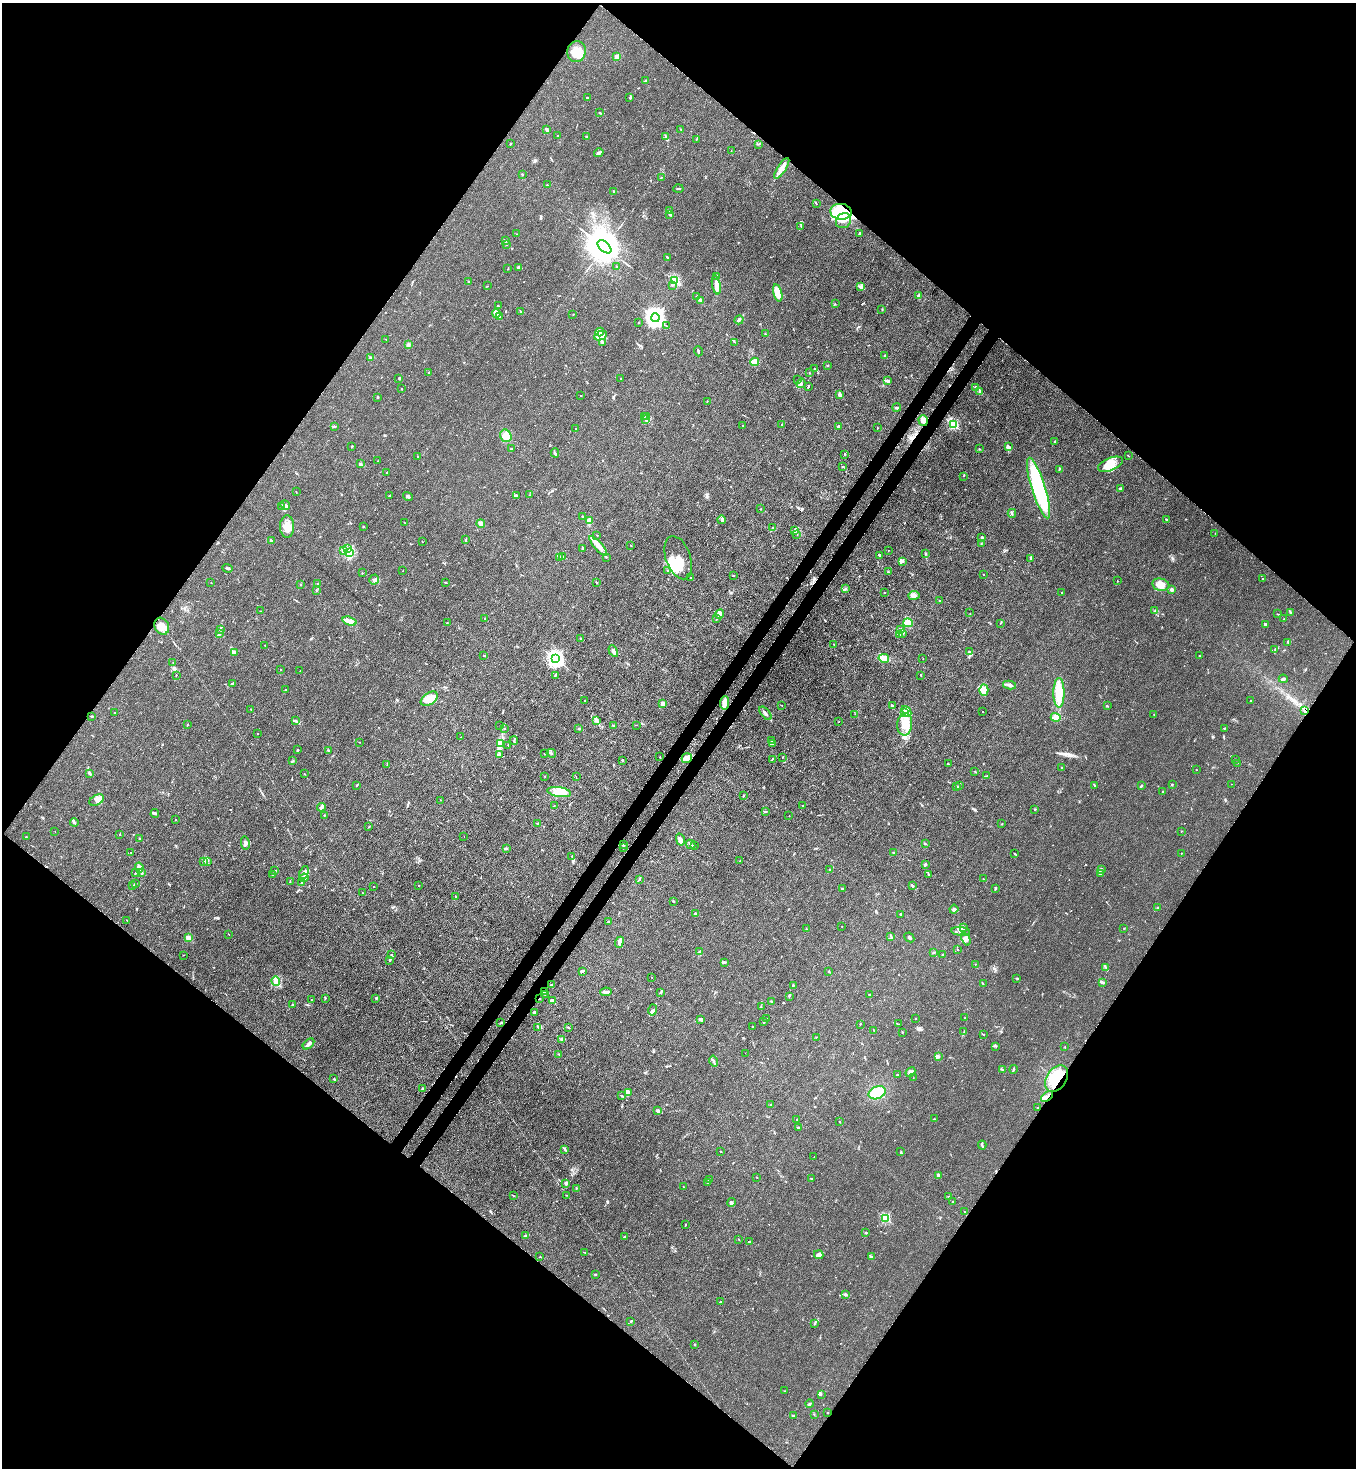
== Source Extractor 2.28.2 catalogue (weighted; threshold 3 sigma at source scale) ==
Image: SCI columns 226-5639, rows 60-5923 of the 6004 x 5982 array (HDU 1 of 3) = the unmasked area's bounding box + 8 px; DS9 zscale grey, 4 x 4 block average (1 PNG px = mean of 4 x 4 image px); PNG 1358 x 1470 px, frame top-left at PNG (2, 3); each listed source drawn as its Kron ellipse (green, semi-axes under 4 px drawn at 4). Shown black and unused: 51% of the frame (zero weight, under 3 of 4 exposures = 7% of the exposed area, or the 3 px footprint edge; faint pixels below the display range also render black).
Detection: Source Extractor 2.28.2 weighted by HDU 2 'WHT'. Background 0.0206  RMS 0.0028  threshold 0.0127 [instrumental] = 3 sigma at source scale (4.5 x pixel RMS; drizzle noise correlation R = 1.50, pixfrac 1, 0.05/0.05 arcsec/px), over >= 5 px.
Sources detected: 675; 6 inside a brighter object's white glare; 4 cosmic-ray / hot-pixel residue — neither listed nor drawn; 37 coinciding with a brighter row at this scale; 46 inside a brighter listed object's ellipse — not listed separately; of the other 582, all 500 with FLUX_AUTO >= 0.42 (the completeness limit of this list) listed and drawn (82 fainter detections not listed), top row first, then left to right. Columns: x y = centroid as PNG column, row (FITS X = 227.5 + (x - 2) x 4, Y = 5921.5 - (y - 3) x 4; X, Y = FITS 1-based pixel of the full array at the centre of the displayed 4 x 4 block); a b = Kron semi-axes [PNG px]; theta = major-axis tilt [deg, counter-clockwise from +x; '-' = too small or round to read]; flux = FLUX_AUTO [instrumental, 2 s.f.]
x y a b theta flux
577 52 10 9 - 19
617 57 2 2 - 40
645 81 3 2 - 1.9
587 97 3 2 - 0.91
630 98 3 2 - 1.3
600 113 3 2 - 0.81
681 129 2 2 - 0.9
546 130 4 2 - 3.1
558 135 2 2 - 0.85
665 136 3 2 - 0.94
587 137 2 2 - 2
696 139 2 2 - 1.1
510 144 2 2 - 1.1
758 144 2 2 - 0.67
731 150 2 2 - 0.66
599 153 5 2 - 5
782 168 12 3 57 8.7
522 174 3 2 - 0.96
661 177 2 2 - 0.6
547 185 2 2 - 3
678 189 5 2 - 1.6
614 191 2 2 - 1.1
816 204 2 2 - 0.57
669 210 2 2 - 0.79
841 212 11 8 -6 95
670 214 2 2 - 6.9
844 221 8 7 - 13
801 226 2 2 - 0.51
860 233 2 2 - 8.9
517 234 2 2 - 0.64
505 241 3 2 - 3.1
506 244 2 2 - 1.1
604 247 8 4 -41 7800
668 258 3 2 - 0.8
518 267 4 2 - 3.6
617 267 3 2 - 2.4
508 269 2 2 - 0.82
716 277 2 2 - 1.3
675 280 2 2 - 160
468 282 2 2 - 1
672 285 2 2 - 0.61
716 285 9 4 -78 7.5
487 286 2 2 - 0.48
861 287 3 2 - 1.6
778 293 9 3 -75 32
918 295 3 2 - 1.7
697 296 2 2 - 0.8
701 300 3 2 - 6.4
835 303 2 2 - 0.48
498 306 2 2 - 1.8
882 309 3 2 - 0.58
520 312 2 2 - 1.1
496 313 4 2 - 3.2
573 314 2 2 - 0.45
500 316 2 2 - 0.75
655 318 4 3 - 1100
739 320 5 2 - 3.8
638 323 2 2 - 0.48
667 326 2 2 - 0.54
600 332 4 2 - 2.8
765 334 2 2 - 0.77
601 336 6 3 27 7.4
386 339 2 2 - 0.71
602 342 3 2 - 1.4
734 342 2 2 - 0.44
408 345 3 2 - 1.4
698 351 5 2 - 2.1
885 355 2 2 - 0.9
370 357 2 2 - 0.8
754 362 4 3 - 11
828 365 2 2 - 1.7
814 369 4 2 - 1.4
429 372 3 2 - 1.8
809 373 2 2 - 0.95
399 378 2 2 - 1.8
621 378 2 2 - 1.4
798 380 2 2 - 0.8
887 381 4 2 - 2
801 383 5 2 - 2.6
808 386 3 2 - 1.3
976 387 2 2 - 2
402 388 2 2 - 0.52
979 391 3 2 - 1.1
839 394 4 2 - 5.2
581 396 2 2 - 1
377 397 2 2 - 0.85
707 401 2 2 - 1.4
897 408 4 2 - 3.1
644 416 2 2 - 0.96
646 417 2 2 - 0.81
646 420 2 2 - 1.2
923 421 5 4 - 11
781 425 2 2 - 0.76
953 425 2 2 - 160
334 426 3 2 - 1.3
743 426 2 2 - 0.43
838 427 4 2 - 2.3
877 427 2 2 - 0.58
576 429 2 2 - 1.1
506 436 6 5 - 10
1055 442 2 2 - 0.91
352 446 2 2 - 1.4
1008 446 4 3 - 2.9
512 449 3 2 - 1.3
979 449 2 2 - 2.4
555 453 4 2 - 2.4
845 454 2 2 - 3.5
418 456 2 2 - 0.98
1128 456 2 2 - 0.44
378 461 2 2 - 0.73
360 464 2 2 - 1.1
1111 464 13 6 22 18
843 466 2 2 - 0.8
1059 469 3 2 - 1.6
386 473 3 2 - 1.6
964 476 2 2 - 0.55
1038 488 32 7 -73 160
1120 488 3 2 - 1.8
296 492 2 2 - 0.49
516 495 4 2 - 1.5
530 495 2 2 - 0.83
390 496 2 2 - 0.79
408 496 5 2 - 2.7
285 505 5 2 - 3.5
281 506 2 2 - 1.3
760 509 2 2 - 0.92
1012 513 4 2 - 1.9
582 516 2 2 - 1.2
1166 519 2 2 - 1.4
721 520 4 2 - 2.1
589 521 3 3 - 6.9
405 523 3 2 - 0.78
481 524 4 4 - 6.4
363 526 2 2 - 0.69
287 527 11 7 -90 17
772 528 2 2 - 0.7
795 531 2 2 - 0.9
1215 533 2 2 - 0.44
797 534 2 2 - 0.51
597 535 2 2 - 0.84
982 537 2 2 - 7.2
465 540 2 2 - 1.4
271 541 2 2 - 1
422 542 2 2 - 0.45
981 544 2 2 - 0.87
631 545 2 2 - 1
598 546 12 3 -49 16
582 548 3 2 - 1.3
347 549 2 2 - 1.2
344 550 4 3 - 3.6
888 550 2 2 - 0.48
350 552 4 2 - 3.3
925 554 3 2 - 1.5
879 555 3 2 - 1.7
562 556 2 2 - 0.65
560 557 3 2 - 1.4
606 557 2 2 - 0.76
678 558 22 12 -71 28
1030 559 2 2 - 0.76
902 561 3 2 - 2.2
228 568 5 2 - 2.3
668 570 2 2 - 0.45
403 571 2 2 - 0.47
888 572 2 2 - 1.9
362 573 2 2 - 0.59
984 575 2 2 - 0.57
733 576 2 2 - 0.89
690 578 2 2 - 1.1
374 579 5 4 - 4.6
1262 579 2 2 - 0.95
1117 581 2 2 - 0.62
445 582 2 2 - 0.79
596 582 3 2 - 0.92
211 583 2 2 - 0.54
318 584 2 2 - 2.3
301 585 2 2 - 0.66
1161 585 8 6 -11 11
845 588 2 2 - 0.7
1172 590 2 2 - 20
316 591 2 2 - 0.76
884 592 2 2 - 1.1
1061 593 2 2 - 0.48
914 595 5 3 - 6.1
940 601 2 2 - 4.5
261 611 3 2 - 0.57
1155 611 2 2 - 0.45
1290 612 4 2 - 1.7
970 613 2 2 - 0.5
719 614 5 3 - 5.7
1278 614 2 2 - 0.64
485 618 2 2 - 2.3
717 619 2 2 - 0.73
1284 619 2 2 - 0.65
349 621 7 3 -18 12
447 622 2 2 - 0.52
908 623 5 4 - 14
1001 623 2 2 - 0.59
1265 624 3 2 - 3
162 626 9 7 -60 12
221 629 2 2 - 0.76
901 630 2 2 - 0.78
220 633 4 2 - 1.7
899 634 2 2 - 0.75
902 634 3 2 - 2.2
580 638 3 2 - 1.1
1288 642 3 2 - 2
834 644 2 2 - 0.48
265 645 2 2 - 0.59
1275 650 3 2 - 1
613 651 6 2 -60 11
969 652 3 2 - 1.7
234 653 2 2 - 0.97
484 655 2 2 - 0.63
1199 656 2 2 - 0.47
884 658 5 3 - 20
556 659 3 2 - 590
923 659 2 2 - 0.5
173 662 2 2 - 0.55
280 669 2 2 - 1.8
300 671 2 2 - 0.64
176 675 2 2 - 0.84
555 675 3 2 - 1.6
920 675 2 2 - 0.61
1283 679 4 3 - 3.2
232 684 4 2 - 2.1
1010 685 6 2 -10 4.2
286 690 2 2 - 0.55
984 690 5 4 - 13
1059 693 15 5 -90 30
429 699 9 6 35 25
585 701 2 2 - 0.58
1251 701 2 2 - 1.2
662 703 2 2 - 28
725 703 7 3 84 12
782 705 2 2 - 0.58
892 705 2 2 - 2
1107 706 2 2 - 1.5
251 709 2 2 - 0.67
906 711 6 2 -53 3.6
1304 711 3 2 - 1.3
114 712 2 2 - 0.63
904 712 4 2 - 2.8
982 712 2 2 - 0.52
765 713 8 2 -49 5
855 714 2 2 - 0.5
1154 714 2 2 - 0.7
92 716 3 2 - 1.4
1056 717 5 4 - 7.9
295 721 4 2 - 2.2
596 721 2 2 - 1.2
839 722 2 2 - 0.49
188 724 2 2 - 0.59
905 724 11 7 85 26
500 725 2 2 - 0.63
613 725 2 2 - 1.7
636 725 3 2 - 0.54
1224 728 3 2 - 1.3
504 729 2 2 - 0.49
579 729 3 2 - 1.3
257 733 2 2 - 0.61
461 737 3 2 - 0.61
514 740 4 2 - 1.9
771 741 3 2 - 0.78
360 742 2 2 - 0.55
773 743 4 2 - 1.5
500 744 4 2 - 3.8
508 745 2 2 - 0.54
297 750 2 2 - 0.96
329 751 3 2 - 0.86
551 753 5 2 - 2.2
500 754 2 2 - 0.76
545 754 2 2 - 1.3
660 757 2 2 - 2.1
783 757 2 2 - 0.55
687 758 5 5 - 9.5
772 759 3 2 - 1.3
1235 759 2 2 - 1.9
622 760 2 2 - 1.1
293 761 2 2 - 1.5
1237 763 2 2 - 0.45
948 764 2 2 - 1.5
387 765 3 2 - 0.87
1061 767 2 2 - 0.77
1196 770 2 2 - 0.62
975 771 2 2 - 0.73
89 773 4 2 - 3.4
304 774 2 2 - 0.71
545 776 2 2 - 0.49
986 776 3 2 - 1.2
576 777 2 2 - 0.56
1172 784 2 2 - 0.95
1231 784 2 2 - 0.49
357 785 2 2 - 2
960 785 3 2 - 1.1
1094 785 3 2 - 2.3
1141 786 4 2 - 1.9
957 787 2 2 - 1
1163 791 2 2 - 0.9
559 792 12 5 -9 31
743 796 2 2 - 1.1
97 800 8 5 29 10
440 800 2 2 - 0.61
554 806 3 2 - 0.64
803 806 2 2 - 1.7
321 807 4 2 - 5.8
1035 809 2 2 - 5.2
766 811 3 2 - 1.1
155 813 4 2 - 5.3
324 815 2 2 - 0.69
789 816 2 2 - 0.55
176 819 2 2 - 0.58
74 822 4 2 - 2.5
538 824 3 2 - 2
1002 824 2 2 - 0.66
369 827 2 2 - 0.62
55 831 2 2 - 0.46
1181 831 2 2 - 0.94
120 834 2 2 - 0.51
26 837 2 2 - 0.93
464 837 2 2 - 0.51
139 839 2 2 - 1.6
680 839 6 3 -75 6.7
245 843 6 4 -78 6.3
691 844 5 2 - 3.2
925 844 2 2 - 1.7
623 845 2 2 - 2.1
694 846 2 2 - 1.5
623 847 3 2 - 1.3
506 848 4 2 - 2
131 852 2 2 - 1.4
893 853 3 2 - 1.5
1181 853 2 2 - 1.8
1014 854 2 2 - 0.85
572 856 4 2 - 1.9
203 861 4 3 - 2.5
207 861 3 2 - 1.8
740 861 2 2 - 1
925 864 2 2 - 4.8
139 867 5 4 - 13
830 870 3 2 - 2.1
1102 870 3 2 - 2.1
275 871 3 2 - 1.7
135 873 3 2 - 1.1
141 873 4 2 - 2.4
304 873 7 3 66 5.3
1101 873 3 2 - 1.3
273 874 2 2 - 1.4
929 875 3 2 - 0.91
304 878 5 3 - 5
983 879 2 2 - 1.3
640 880 2 2 - 0.61
290 882 2 2 - 0.88
302 883 2 2 - 1.5
136 884 2 2 - 0.93
132 885 2 2 - 1.2
418 885 2 2 - 0.96
374 886 2 2 - 0.77
912 886 4 2 - 2.5
842 888 2 2 - 1.6
996 888 3 2 - 1.4
363 893 2 2 - 0.58
456 896 2 2 - 1.2
673 901 2 2 - 6.3
1158 908 3 2 - 1.1
954 909 4 3 - 2.9
695 914 3 2 - 4.4
900 914 2 2 - 0.82
127 920 3 2 - 1.1
608 922 3 2 - 1.5
842 927 2 2 - 0.72
964 927 3 2 - 1.1
1124 928 2 2 - 0.43
806 929 2 2 - 1
961 931 9 4 -6 7
228 934 2 2 - 0.48
891 936 4 2 - 1.4
909 937 5 2 - 2.8
188 938 2 2 - 40
966 939 6 3 -67 5.3
619 942 6 3 68 6.8
958 950 2 2 - 0.49
700 952 4 2 - 3.3
934 952 3 2 - 1.3
183 955 2 2 - 0.47
391 955 2 2 - 0.9
943 955 2 2 - 0.97
389 960 3 2 - 0.95
724 962 2 2 - 1.5
975 964 2 2 - 0.59
1106 968 3 2 - 0.84
582 971 4 2 - 2.2
829 972 2 2 - 1.7
651 977 2 2 - 1.2
1017 978 3 2 - 1.2
276 981 4 2 - 22
1102 982 3 2 - 4.5
983 984 2 2 - 0.84
551 985 2 2 - 4.4
793 986 2 2 - 1.1
544 992 2 2 - 2.5
606 992 6 3 9 3.7
660 992 3 2 - 1.5
545 994 3 2 - 0.93
869 995 2 2 - 1.8
789 996 3 2 - 1.4
325 998 2 2 - 0.94
376 998 3 2 - 1.1
311 999 2 2 - 0.42
540 999 2 2 - 1
552 1001 3 2 - 5.4
771 1001 2 2 - 0.85
292 1005 3 2 - 1.9
761 1006 2 2 - 0.54
653 1010 5 4 - 3.3
534 1012 2 2 - 9.4
965 1018 2 2 - 0.97
700 1019 3 3 - 2.7
767 1019 2 2 - 0.45
916 1019 2 2 - 2.3
763 1022 3 2 - 1.5
501 1023 4 2 - 1.3
860 1024 3 2 - 0.62
898 1024 3 2 - 0.66
538 1027 2 2 - 1.2
752 1027 2 2 - 1.3
569 1028 3 2 - 1.1
874 1030 3 2 - 0.83
902 1032 2 2 - 0.79
964 1032 2 2 - 1.3
983 1034 2 2 - 1.2
816 1037 2 2 - 0.52
561 1039 3 2 - 1.5
308 1044 7 2 43 7.2
996 1046 2 2 - 0.6
1065 1047 2 2 - 0.54
745 1053 2 2 - 0.54
559 1055 2 2 - 0.43
938 1057 2 2 - 12
714 1061 5 2 - 2.2
1013 1069 4 2 - 1.7
1002 1070 2 2 - 0.75
910 1072 5 4 - 7.8
897 1074 2 2 - 2.6
913 1078 2 2 - 0.49
1057 1078 14 10 57 75
334 1079 3 2 - 1.1
422 1089 3 2 - 2.3
629 1092 4 2 - 2.6
877 1093 9 6 23 46
621 1096 3 2 - 1.6
1047 1097 7 2 39 5.9
771 1105 2 2 - 0.5
1038 1108 2 2 - 2.9
658 1111 3 3 - 4.1
797 1119 2 2 - 1.4
934 1119 2 2 - 0.84
839 1121 2 2 - 0.92
798 1127 2 2 - 3
982 1145 4 2 - 1.9
565 1149 3 2 - 1.4
721 1151 2 2 - 0.69
901 1152 2 2 - 1.1
814 1157 2 2 - 0.62
938 1175 2 2 - 5.2
757 1177 2 2 - 1
811 1178 2 2 - 1.2
709 1180 2 2 - 1.1
566 1183 3 3 - 2.9
708 1183 4 2 - 2.7
684 1187 2 2 - 0.64
576 1188 2 2 - 0.98
513 1195 2 2 - 0.76
566 1195 2 2 - 0.59
949 1196 2 2 - 0.63
952 1201 2 2 - 0.85
731 1203 4 3 - 2.5
964 1212 2 2 - 0.72
886 1218 2 2 - 130
686 1225 2 2 - 0.76
866 1233 2 2 - 5.3
526 1236 3 2 - 4.1
624 1237 2 2 - 1.8
739 1239 2 2 - 0.6
749 1242 2 2 - 7.3
585 1252 2 2 - 0.62
819 1255 5 4 - 4.2
540 1256 2 2 - 0.76
871 1257 4 2 - 1.3
595 1275 2 2 - 1.1
845 1294 2 2 - 1.6
720 1302 3 2 - 1.9
631 1321 2 2 - 2.4
814 1324 2 2 - 2.2
694 1344 2 2 - 4.9
784 1391 2 2 - 0.51
821 1394 2 2 - 0.6
810 1404 4 2 - 2
828 1412 2 2 - 0.64
814 1414 2 2 - 0.42
793 1416 3 2 - 1.8
Overlapping masked pixels (flux is a lower limit): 6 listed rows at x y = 841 212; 1304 711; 544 992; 540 999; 1057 1078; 1047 1097
Diffuse or blended objects may show on this block-average render without a row.